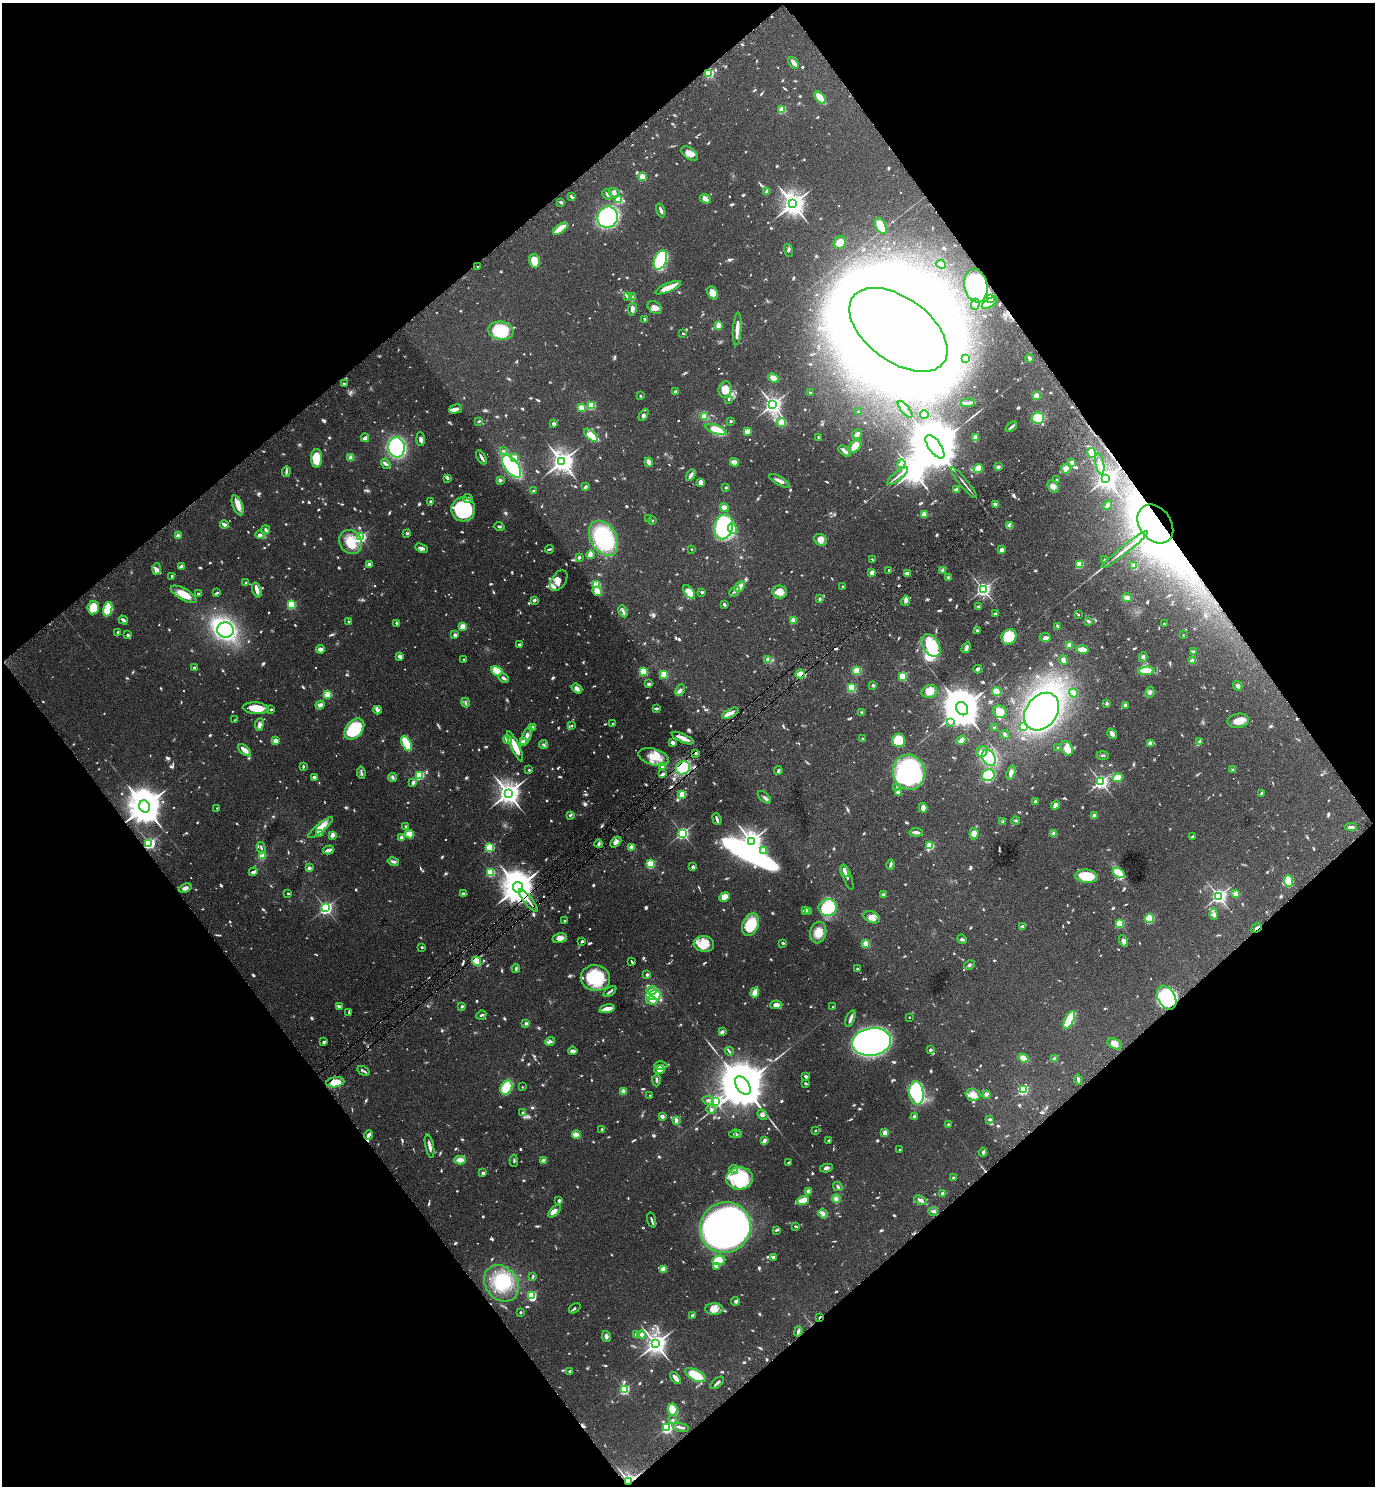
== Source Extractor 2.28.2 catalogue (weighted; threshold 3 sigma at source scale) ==
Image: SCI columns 194-5682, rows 51-5986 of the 6015 x 6033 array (HDU 1 of 3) = the unmasked area's bounding box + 8 px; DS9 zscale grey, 4 x 4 block average (1 PNG px = mean of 4 x 4 image px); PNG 1377 x 1488 px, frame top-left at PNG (2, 3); each listed source drawn as its Kron ellipse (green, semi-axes under 4 px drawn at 4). Shown black and unused: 50% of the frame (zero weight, under 6 of 11 exposures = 3% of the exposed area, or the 3 px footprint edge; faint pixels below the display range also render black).
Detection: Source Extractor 2.28.2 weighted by HDU 2 'WHT'. Background 0.0415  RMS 0.0035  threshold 0.0142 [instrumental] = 3 sigma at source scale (4.09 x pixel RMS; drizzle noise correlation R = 1.36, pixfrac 0.8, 0.05/0.05 arcsec/px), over >= 5 px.
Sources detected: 1584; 67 too faint to see at this stretch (4 x 4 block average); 30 inside a brighter object's white glare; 7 cosmic-ray / hot-pixel residue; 3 long thin detections or spike segments (spike, bleed or trail) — neither listed nor drawn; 44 coinciding with a brighter row at this scale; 78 inside a brighter listed object's ellipse — not listed separately; of the other 1355, all 500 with FLUX_AUTO >= 2.77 (the completeness limit of this list) listed and drawn (855 fainter detections not listed), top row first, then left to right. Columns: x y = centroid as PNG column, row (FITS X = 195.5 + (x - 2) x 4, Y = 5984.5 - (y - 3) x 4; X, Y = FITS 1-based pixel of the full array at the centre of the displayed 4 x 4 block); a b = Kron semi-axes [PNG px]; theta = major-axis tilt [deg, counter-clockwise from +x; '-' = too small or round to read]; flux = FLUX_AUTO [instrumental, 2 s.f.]
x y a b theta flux
794 63 6 2 -54 13
709 73 2 2 - 210
820 98 7 4 -48 33
782 110 2 2 - 110
690 153 9 5 -35 15
642 177 2 2 - 97
766 192 4 3 - 4.9
614 193 5 4 - 7.8
607 194 6 2 -63 3.6
571 196 4 2 - 4.6
705 199 6 4 -24 9.3
619 200 2 2 - 120
561 202 4 2 - 4.3
793 204 4 3 - 2400
661 210 7 2 -71 6.4
608 217 11 10 - 340
881 226 8 5 -62 47
560 229 8 3 38 47
840 243 7 6 - 20
788 251 7 4 -77 4.1
660 260 10 6 68 150
534 261 7 5 -77 45
941 264 5 2 - 8.6
478 267 2 2 - 4.6
976 286 17 11 -79 140
668 288 14 3 23 33
712 293 7 5 -67 21
627 296 4 3 - 3.1
632 297 4 3 - 4.7
991 298 4 2 - 6.2
990 303 9 2 33 10
975 304 5 3 - 3.5
655 308 8 5 -32 11
632 309 6 3 80 10
645 319 2 2 - 3.8
718 326 4 2 - 21
737 329 16 3 86 17
898 330 56 32 -36 15000
501 331 13 9 -9 100
683 333 2 2 - 3.9
966 358 2 2 - 9.8
1030 358 4 2 - 8.4
773 378 5 4 - 11
344 384 2 2 - 4
725 389 8 6 81 28
676 392 2 2 - 19
810 392 2 2 - 4.4
641 396 2 2 - 2.9
1037 396 2 2 - 92
729 399 2 2 - 5.5
968 403 7 3 6 7.1
591 405 2 2 - 140
772 405 3 3 - 1100
581 408 3 2 - 27
455 409 7 4 16 11
905 409 10 2 -51 5.2
859 412 3 2 - 3.2
924 414 4 2 - 16
644 415 6 3 61 6.3
704 416 4 4 - 19
1038 418 6 5 - 44
479 421 2 2 - 3.5
731 421 2 2 - 8.9
781 423 4 4 - 21
553 424 2 2 - 20
1011 427 7 2 41 7.1
716 430 11 4 -21 48
747 431 3 2 - 17
857 434 5 3 - 7.6
591 435 8 4 -45 35
818 437 3 2 - 3.2
365 438 4 2 - 11
975 438 3 2 - 21
421 439 7 3 -87 7.1
855 446 7 5 45 31
396 447 10 8 -88 280
935 447 14 6 -55 29000
503 451 3 2 - 2.8
845 451 7 3 -37 7.6
1092 453 5 4 - 48
481 457 8 2 -58 7.6
316 458 9 5 89 38
351 458 2 2 - 67
514 458 2 2 - 38
562 461 4 3 - 1900
649 462 5 3 - 14
734 462 4 3 - 18
1072 462 3 2 - 8
386 464 5 3 - 4.4
901 464 4 3 - 5.6
1100 464 10 3 -78 8.5
512 466 13 6 -53 220
998 467 3 3 - 6.6
978 469 5 3 - 57
1066 469 4 4 - 13
286 472 5 2 - 3.7
691 475 6 3 59 8.1
898 476 13 2 38 8.4
448 478 2 2 - 4
1105 479 3 3 - 1500
500 480 4 3 - 4.9
1056 480 2 2 - 6.4
780 481 11 3 -28 9.3
701 482 3 3 - 18
964 483 19 2 -51 6.8
1053 486 6 5 - 11
585 487 3 2 - 4.1
726 487 2 2 - 11
957 490 4 3 - 11
533 491 3 2 - 3.4
468 498 4 4 - 4.9
431 502 3 2 - 6
995 504 3 2 - 8.2
238 505 10 5 -68 15
1108 505 5 2 - 11
724 507 4 3 - 12
463 509 12 12 - 150
924 514 2 2 - 68
648 519 2 2 - 4.7
652 521 2 2 - 5.3
1155 524 21 15 -53 1300
224 525 4 2 - 12
1010 526 3 3 - 28
499 527 5 2 - 3
724 527 12 9 76 220
732 529 5 4 - 8.3
266 530 4 2 - 5.1
407 533 3 3 - 3.2
260 535 4 3 - 5.1
178 536 2 2 - 45
360 537 2 2 - 330
604 538 19 13 -59 180
820 540 7 5 -36 14
351 542 12 10 -58 45
421 548 7 3 -22 6.7
549 549 4 2 - 3
692 549 2 2 - 3.1
1001 550 2 2 - 37
1125 550 29 2 39 19
590 555 4 4 - 5.1
579 557 3 2 - 3.7
873 559 4 2 - 3.1
1104 560 2 2 - 2.8
369 564 2 2 - 23
1079 564 2 2 - 140
1134 566 2 2 - 58
182 567 3 3 - 16
156 569 6 4 87 6.7
888 570 2 2 - 4
943 571 2 2 - 7.1
872 573 2 2 - 50
907 574 3 3 - 18
172 576 2 2 - 5.8
948 578 4 2 - 3.1
559 580 11 7 58 19
246 583 2 2 - 3.4
596 585 3 3 - 24
740 587 6 3 46 19
843 587 3 2 - 3
983 589 2 2 - 700
257 590 8 2 -73 16
597 591 5 4 - 22
734 591 6 2 44 5.6
689 592 8 4 -55 29
702 592 2 2 - 14
780 592 7 6 - 18
217 593 3 2 - 3.5
184 594 14 5 -29 30
198 594 2 2 - 6.4
1127 597 5 3 - 11
820 599 3 2 - 5.3
534 600 3 3 - 3.7
906 601 5 4 - 5.5
724 604 3 3 - 4
291 605 2 2 - 180
979 607 4 3 - 3.7
93 608 7 6 - 35
108 609 7 4 78 80
623 611 6 3 -65 4.9
995 614 2 2 - 6.1
1078 615 2 2 - 4.3
123 620 5 2 - 7.7
793 621 2 2 - 64
1088 621 4 2 - 3.2
349 622 2 2 - 4.7
397 624 4 2 - 3.2
1165 624 3 2 - 3.7
1057 626 4 2 - 3
463 627 2 2 - 85
225 630 8 7 - 280
977 630 3 2 - 2.8
118 632 2 2 - 4.5
128 635 4 3 - 3.6
455 635 2 2 - 17
1183 635 2 2 - 3.5
1009 637 8 7 - 62
1045 637 5 3 - 8
519 644 2 2 - 4.1
1069 645 2 2 - 53
931 646 12 8 -56 99
966 648 5 3 - 4.8
320 649 4 2 - 15
1082 650 6 4 -10 13
1193 652 4 2 - 3.7
399 656 3 2 - 7.9
1143 657 5 3 - 5.5
463 659 2 2 - 3.2
768 659 2 2 - 34
1063 660 5 3 - 8.9
1192 661 4 2 - 11
194 668 3 2 - 5.2
978 669 5 3 - 3.7
497 671 6 4 -28 31
856 671 3 3 - 26
1147 671 8 3 4 23
643 672 2 2 - 180
664 674 2 2 - 130
800 674 5 3 - 31
903 676 2 2 - 190
504 678 6 2 -29 6.1
649 684 3 3 - 6.7
873 685 4 3 - 3.2
1238 686 5 3 - 6.2
852 688 2 2 - 200
577 689 6 4 -38 9.4
680 690 6 3 64 5
929 691 8 6 20 26
997 692 4 4 - 26
1150 692 5 4 - 5.9
1074 693 5 3 - 19
327 695 2 2 - 110
465 703 5 2 - 2.8
1107 703 3 2 - 4.4
320 705 4 3 - 9.1
1125 705 2 2 - 22
256 708 13 6 -5 36
271 709 2 2 - 3.5
656 709 4 3 - 3.1
962 709 7 5 -59 9800
378 710 4 3 - 6.6
862 712 3 2 - 3
1000 712 7 6 - 18
1041 712 20 15 53 480
730 713 9 4 26 11
235 720 2 2 - 4.1
1238 721 10 7 11 19
950 722 4 2 - 3.4
259 724 6 4 82 7.1
612 724 2 2 - 6.7
572 726 2 2 - 5.4
1023 726 2 2 - 71
532 728 2 2 - 43
995 728 2 2 - 10
354 729 12 8 50 90
1005 734 5 3 - 3.1
1112 734 6 3 -56 8.3
526 736 11 3 66 8.4
683 738 12 3 -25 18
862 739 2 2 - 6.1
507 740 4 4 - 9.2
899 740 6 6 - 53
961 740 5 4 - 8.8
275 741 2 2 - 50
523 742 3 2 - 19
673 742 4 3 - 6.6
1200 742 4 2 - 15
407 743 8 4 -63 90
1150 743 2 2 - 23
544 745 5 2 - 3
515 746 16 4 -64 27
1058 748 2 2 - 4.4
1067 748 8 5 -64 27
245 750 7 3 -43 11
982 751 6 5 - 14
696 753 3 2 - 3.5
1103 756 6 2 -2 2.9
654 757 15 8 -15 30
989 758 9 6 -59 130
663 766 2 2 - 64
303 767 4 2 - 3.9
683 768 7 6 - 86
529 770 2 2 - 5.8
1233 770 3 3 - 3
778 771 4 2 - 4.5
909 772 18 16 -78 330
1011 772 7 4 69 10
361 773 6 2 -82 3.5
663 774 3 3 - 4.1
419 775 2 2 - 180
988 775 6 6 - 120
314 777 2 2 - 12
392 777 4 3 - 3.4
1118 778 5 3 - 33
413 782 3 2 - 5.6
1101 782 2 2 - 630
897 787 2 2 - 4.4
898 792 3 3 - 8.4
508 793 4 3 - 2200
1262 793 4 2 - 4.3
682 794 2 2 - 99
764 797 8 2 -42 3.9
1035 802 3 3 - 3.4
1056 805 5 3 - 7.9
145 806 6 5 - 7100
217 808 2 2 - 3
923 808 5 4 - 9.8
570 815 3 2 - 4
1094 816 3 2 - 13
717 819 6 2 -69 7.4
1003 821 3 3 - 3.8
1016 821 4 2 - 3.4
405 826 2 2 - 3.5
321 827 15 4 39 30
1351 827 6 2 1 8.4
916 832 6 2 -4 10
319 833 2 2 - 7
682 833 2 2 - 490
409 834 4 3 - 23
974 834 6 4 83 12
1054 834 3 3 - 8.9
332 835 3 2 - 15
1193 836 2 2 - 9.8
401 838 2 2 - 43
751 841 3 3 - 1600
616 842 6 3 44 6.6
149 843 2 2 - 410
599 844 4 3 - 3.6
930 846 2 2 - 140
490 847 2 2 - 200
631 847 2 2 - 54
261 848 6 2 -74 3.4
329 850 5 2 - 11
763 851 2 2 - 71
262 856 3 2 - 38
393 862 6 2 -12 6.2
650 864 2 2 - 170
890 865 5 2 - 6.3
693 867 2 2 - 22
309 868 3 3 - 6.1
845 871 6 2 -72 11
253 872 4 3 - 7.1
490 872 2 2 - 170
1118 873 6 4 -34 75
1087 876 11 6 -6 59
847 877 13 3 -69 5.7
1288 881 6 4 -88 35
518 887 5 5 - 5700
185 888 6 4 21 7.3
288 893 2 2 - 2.9
463 893 3 2 - 3.2
1236 893 2 2 - 44
883 895 4 3 - 3.2
1219 896 3 2 - 760
725 897 5 4 - 20
528 900 14 2 -51 11
828 907 9 8 - 100
326 908 2 2 - 570
806 910 4 3 - 3.2
809 911 4 3 - 3.4
1214 914 6 4 -81 6.1
872 917 8 5 -23 15
1149 918 5 4 - 52
564 920 2 2 - 5.4
1120 923 2 2 - 150
751 925 12 8 66 64
1022 927 3 3 - 2.9
1257 928 6 2 41 3.9
818 932 11 8 77 25
560 938 7 4 15 15
962 939 5 3 - 3.4
582 941 3 2 - 3.7
1123 941 6 3 -62 6.3
783 943 3 2 - 3.1
704 944 10 8 -6 24
866 944 2 2 - 93
422 947 2 2 - 3.2
476 961 5 3 - 60
632 962 3 2 - 3
969 965 5 3 - 3.6
516 968 4 2 - 3.7
857 969 2 2 - 13
647 974 2 2 - 13
595 978 15 13 -11 100
652 990 5 3 - 13
610 992 7 2 37 3.9
755 993 5 3 - 27
653 995 7 5 10 120
1167 998 13 8 -60 180
652 1001 6 3 -12 7.9
776 1005 6 3 3 12
339 1006 4 2 - 7.6
462 1006 2 2 - 12
833 1007 2 2 - 3.5
607 1009 8 3 13 23
349 1012 3 2 - 3.8
481 1015 5 2 - 3.4
909 1017 2 2 - 3.8
850 1018 9 3 68 7.6
1069 1020 10 4 64 100
526 1023 3 3 - 4.4
722 1032 3 2 - 9.3
550 1041 5 2 - 3.7
324 1042 3 2 - 5.9
872 1042 19 14 10 990
1114 1044 8 5 -28 17
930 1050 3 2 - 4.6
573 1051 4 2 - 9.9
729 1051 4 2 - 2.9
1023 1058 5 4 - 21
1054 1059 2 2 - 32
661 1066 6 3 0 7.5
660 1070 5 4 - 15
364 1071 6 2 -32 4.3
806 1077 3 3 - 4.7
1078 1079 5 2 - 5.5
656 1080 6 2 89 3.7
335 1082 9 5 7 33
806 1083 2 2 - 4.8
743 1085 10 6 -54 21000
506 1087 7 5 64 56
522 1087 2 2 - 3.1
1023 1090 2 2 - 270
623 1091 2 2 - 43
916 1093 12 7 -83 170
986 1094 2 2 - 31
650 1095 2 2 - 2.9
973 1095 7 6 - 15
708 1100 6 3 -9 4.9
715 1101 2 2 - 420
711 1109 4 3 - 5.4
523 1112 2 2 - 6.1
762 1115 5 4 - 7
662 1116 2 2 - 11
914 1117 4 2 - 6.9
990 1119 3 3 - 3.5
676 1120 4 2 - 8.6
948 1124 2 2 - 5.3
602 1129 2 2 - 3.8
815 1131 2 2 - 6.2
885 1133 2 2 - 58
735 1134 6 3 7 3.8
368 1135 5 3 - 7.7
576 1135 4 3 - 20
738 1135 2 2 - 4.4
765 1140 3 2 - 5.4
829 1140 3 2 - 2.9
430 1146 12 2 -78 9.1
900 1149 2 2 - 3.5
983 1152 4 3 - 2.9
460 1160 6 4 1 12
514 1161 6 2 -88 3
543 1161 2 2 - 40
788 1163 3 2 - 3.3
826 1168 6 3 10 5
733 1169 4 3 - 4.5
483 1173 2 2 - 14
740 1178 13 11 5 120
953 1178 2 2 - 11
838 1186 5 3 - 4.1
808 1191 2 2 - 36
943 1193 2 2 - 19
836 1199 4 3 - 6.9
803 1200 6 3 14 28
920 1200 6 3 -22 6.3
559 1201 2 2 - 6.8
554 1211 8 3 47 10
933 1211 5 3 - 4.2
823 1214 5 4 - 7.3
652 1220 8 2 -73 5.7
796 1226 3 2 - 2.9
725 1227 26 25 - 1400
776 1230 3 2 - 3
774 1258 3 2 - 3.8
719 1260 7 4 7 49
716 1267 4 3 - 3.3
663 1269 2 2 - 74
533 1277 3 2 - 3.2
501 1283 20 16 -51 75
531 1295 3 2 - 160
736 1301 4 4 - 4.5
575 1308 6 3 37 3.1
714 1309 9 5 0 18
520 1312 2 2 - 3.3
692 1315 2 2 - 13
820 1317 2 2 - 7.4
798 1331 5 2 - 5.8
637 1334 2 2 - 21
642 1334 4 4 - 6.9
606 1336 5 3 - 5.9
656 1344 4 3 - 1800
570 1371 3 2 - 5.1
695 1375 11 5 -27 51
676 1378 7 3 -50 13
717 1383 8 2 40 4.8
624 1389 2 2 - 270
672 1409 6 5 - 32
673 1420 2 2 - 10
681 1427 8 2 -13 7.2
667 1428 2 2 - 320
629 1482 2 2 - 1000
Overlapping masked pixels (flux is a lower limit): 14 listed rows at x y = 976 286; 898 330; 1155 524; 800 674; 696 753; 683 768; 518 887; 528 900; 1257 928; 476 961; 1167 998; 335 1082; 820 1317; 629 1482